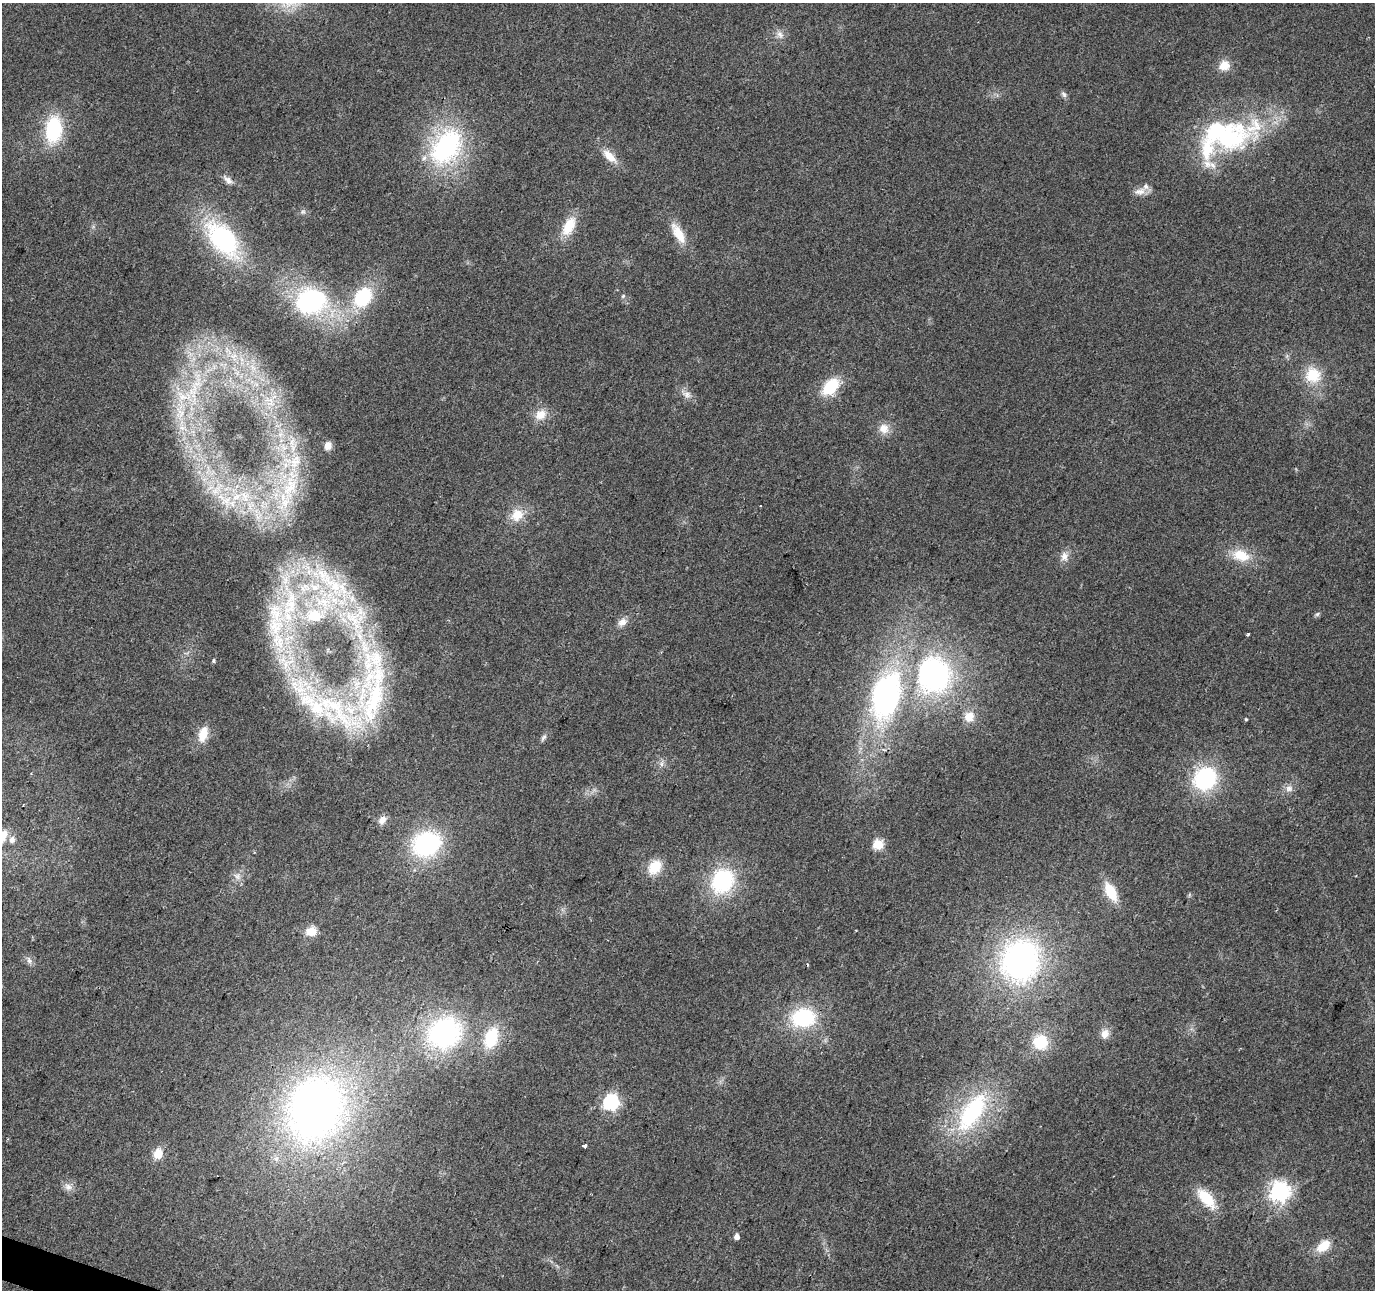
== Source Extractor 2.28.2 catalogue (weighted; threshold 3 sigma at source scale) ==
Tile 7 of 4 x 4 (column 3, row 2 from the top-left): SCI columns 2747-4119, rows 2790-4077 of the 5500 x 5642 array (HDU 1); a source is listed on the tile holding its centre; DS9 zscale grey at full resolution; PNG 1377 x 1292 px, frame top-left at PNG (2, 3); no overlay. Shown black and unused: <1% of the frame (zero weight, under 2 of 3 exposures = <1% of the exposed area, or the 3 px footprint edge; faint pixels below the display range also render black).
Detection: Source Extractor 2.28.2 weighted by HDU 2 'WHT'; one run over the whole footprint, this tile lists its part. Background 0.0384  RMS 0.0065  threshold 0.0294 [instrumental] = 3 sigma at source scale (4.5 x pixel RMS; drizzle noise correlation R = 1.50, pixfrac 1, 0.0396/0.0396 arcsec/px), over >= 5 px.
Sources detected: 98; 1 inside a brighter object's white glare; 3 cosmic-ray / hot-pixel residue — not listed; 15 inside a brighter listed object's ellipse — not listed separately; the other 79 listed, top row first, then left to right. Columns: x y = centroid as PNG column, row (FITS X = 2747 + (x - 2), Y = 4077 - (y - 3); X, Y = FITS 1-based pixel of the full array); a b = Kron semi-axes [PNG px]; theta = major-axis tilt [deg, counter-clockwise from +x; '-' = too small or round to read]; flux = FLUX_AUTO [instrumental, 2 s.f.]
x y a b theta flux
780 34 12 8 -65 3.8
1224 65 10 8 17 11
1064 94 9 6 -51 1.8
53 130 25 15 84 51
1228 137 52 39 -7 89
446 147 42 29 57 110
610 156 22 10 -44 9.2
228 180 16 7 -43 3.9
1140 191 16 9 7 5.2
303 212 7 5 42 1.4
569 226 22 12 64 17
678 233 29 11 -59 14
223 239 38 22 -50 100
623 296 6 5 - 1.1
363 297 23 18 55 38
311 301 32 26 6 94
233 356 13 11 -19 9.6
253 368 13 7 -63 6.1
1313 375 20 19 - 20
831 386 20 12 45 26
193 390 82 18 77 72
687 394 13 10 -31 4.5
269 403 8 5 0 2.8
541 415 16 14 28 9
884 429 14 13 - 7.3
328 446 7 6 - 4.4
290 487 33 14 58 24
245 496 14 10 -63 8
226 500 16 7 24 6.7
760 506 3 2 - 0.76
517 515 19 16 44 12
1241 555 23 15 -18 16
1064 556 13 11 88 5.1
334 585 40 17 -52 43
324 602 23 13 -7 21
290 604 46 19 78 53
1317 614 7 5 44 1.2
314 616 21 16 -2 20
622 622 12 9 36 4.7
1248 634 3 3 - 1.1
214 661 5 5 - 1.2
933 675 41 38 86 140
372 688 122 39 78 120
886 696 51 30 75 160
313 704 105 23 -45 75
969 717 14 13 - 8.1
1246 719 4 3 - 0.71
203 734 19 10 73 11
543 738 11 5 52 1.9
661 764 8 7 - 2.5
1205 778 23 21 43 63
1289 788 11 10 - 3.8
382 820 11 9 51 4.9
12 839 9 7 82 3.3
426 844 25 20 24 91
878 844 5 5 - 41
655 867 18 13 50 15
238 876 10 9 - 4
722 881 27 23 59 60
1111 892 19 10 -63 20
1189 895 6 4 72 0.88
311 931 12 10 11 9.3
1020 960 40 36 74 190
29 961 8 6 -69 2.2
803 1018 24 18 5 52
445 1033 37 32 29 110
1105 1034 12 9 71 5.2
491 1038 23 14 70 29
1040 1042 16 16 - 19
611 1102 7 6 - 170
314 1109 87 70 68 350
972 1112 53 23 56 79
585 1146 3 3 - 75
158 1154 5 5 - 35
68 1187 12 9 -32 4
1279 1191 7 7 - 400
1206 1198 26 12 -49 21
736 1236 5 4 - 3.9
1323 1246 15 10 38 13